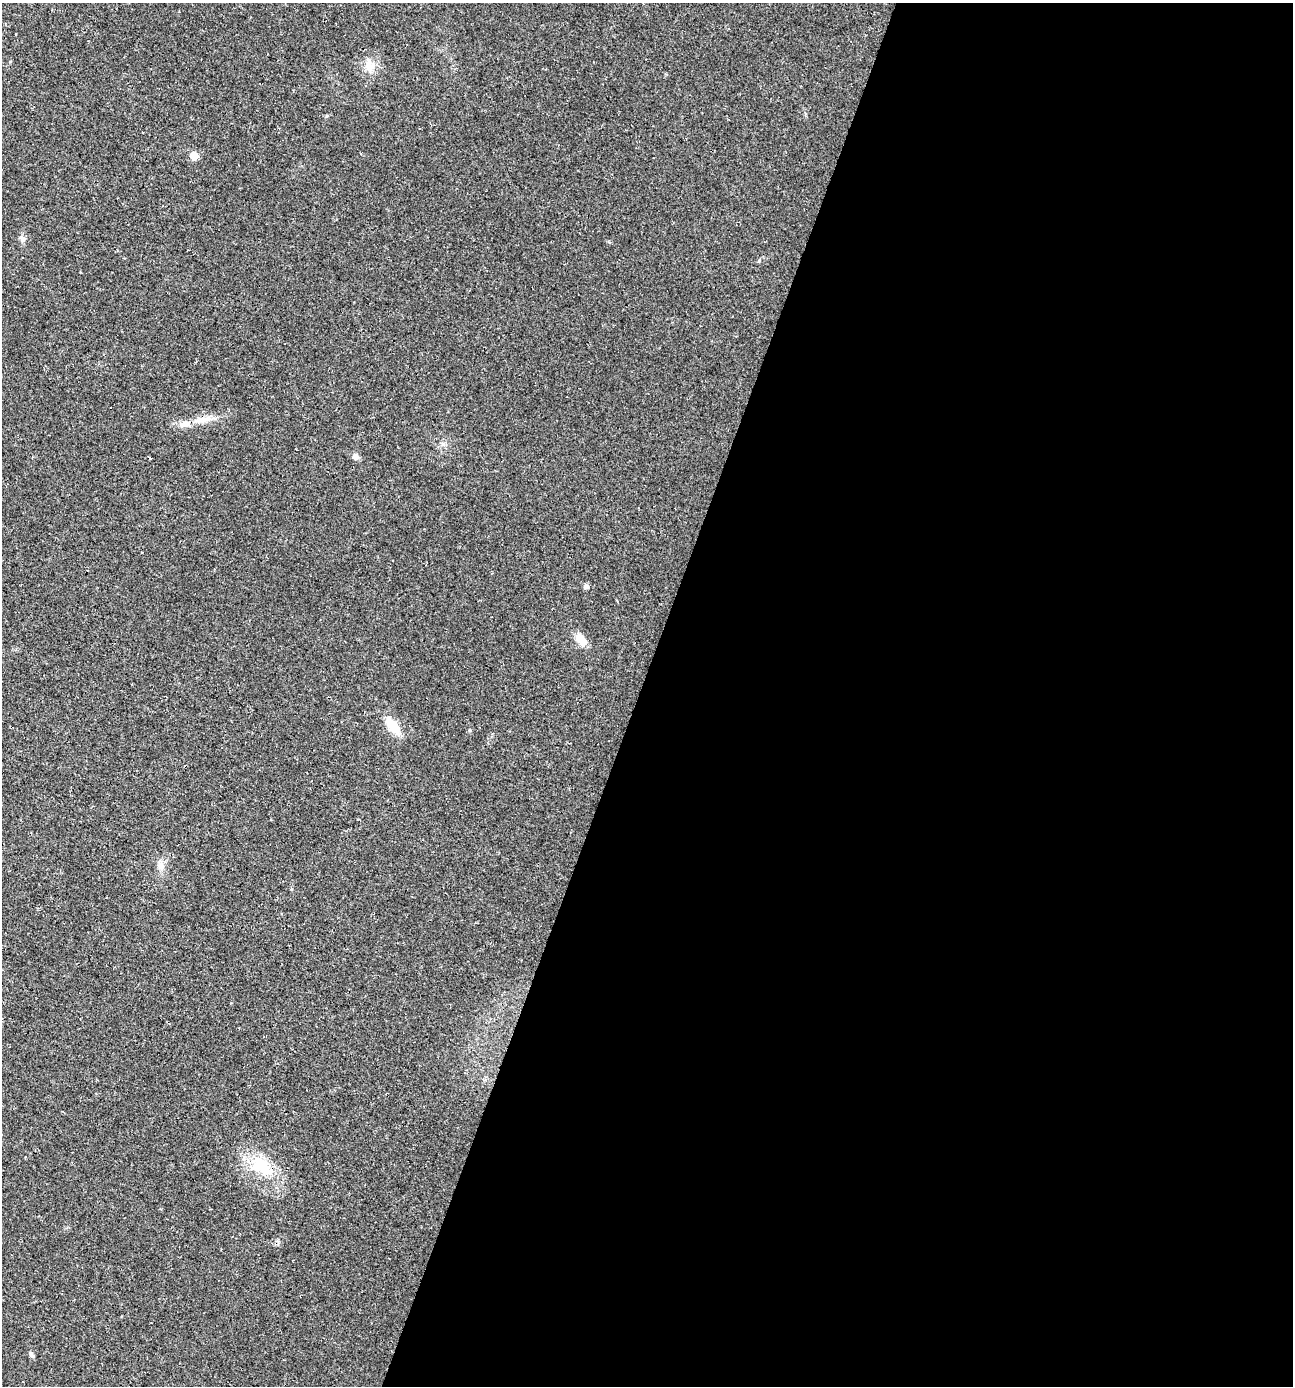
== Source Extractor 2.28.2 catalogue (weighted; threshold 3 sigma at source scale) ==
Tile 12 of 4 x 4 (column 4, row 3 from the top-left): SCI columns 4134-5424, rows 1417-2800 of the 5751 x 5592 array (HDU 1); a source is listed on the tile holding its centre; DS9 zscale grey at full resolution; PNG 1295 x 1388 px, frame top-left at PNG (2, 3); no overlay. Shown black and unused: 51% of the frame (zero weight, under 3 of 4 exposures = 5% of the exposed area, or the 3 px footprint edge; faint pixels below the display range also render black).
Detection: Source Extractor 2.28.2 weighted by HDU 2 'WHT'; one run over the whole footprint, this tile lists its part. Background 0.0184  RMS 0.0068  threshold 0.0304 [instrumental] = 3 sigma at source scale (4.5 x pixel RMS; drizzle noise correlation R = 1.50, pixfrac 1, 0.0396/0.0396 arcsec/px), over >= 5 px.
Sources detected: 12; all 12 listed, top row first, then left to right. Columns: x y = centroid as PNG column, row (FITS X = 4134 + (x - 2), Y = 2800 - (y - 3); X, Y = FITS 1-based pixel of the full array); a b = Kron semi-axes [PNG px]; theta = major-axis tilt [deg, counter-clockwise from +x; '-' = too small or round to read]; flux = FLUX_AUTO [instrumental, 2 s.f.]
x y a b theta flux
370 66 16 14 -67 8.2
194 156 5 5 - 13
200 420 15 6 30 4.8
184 424 17 9 2 6
355 457 9 8 - 2.7
586 587 7 6 - 1.6
581 640 16 9 -46 8.5
392 725 24 12 -53 12
470 730 5 4 - 0.83
161 866 13 8 -66 4.4
261 1165 35 21 -35 28
31 1354 11 4 -58 1.4
Unlisted compact peaks at least as high as the median listed source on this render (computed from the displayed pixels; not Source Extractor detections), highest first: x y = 759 261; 326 116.